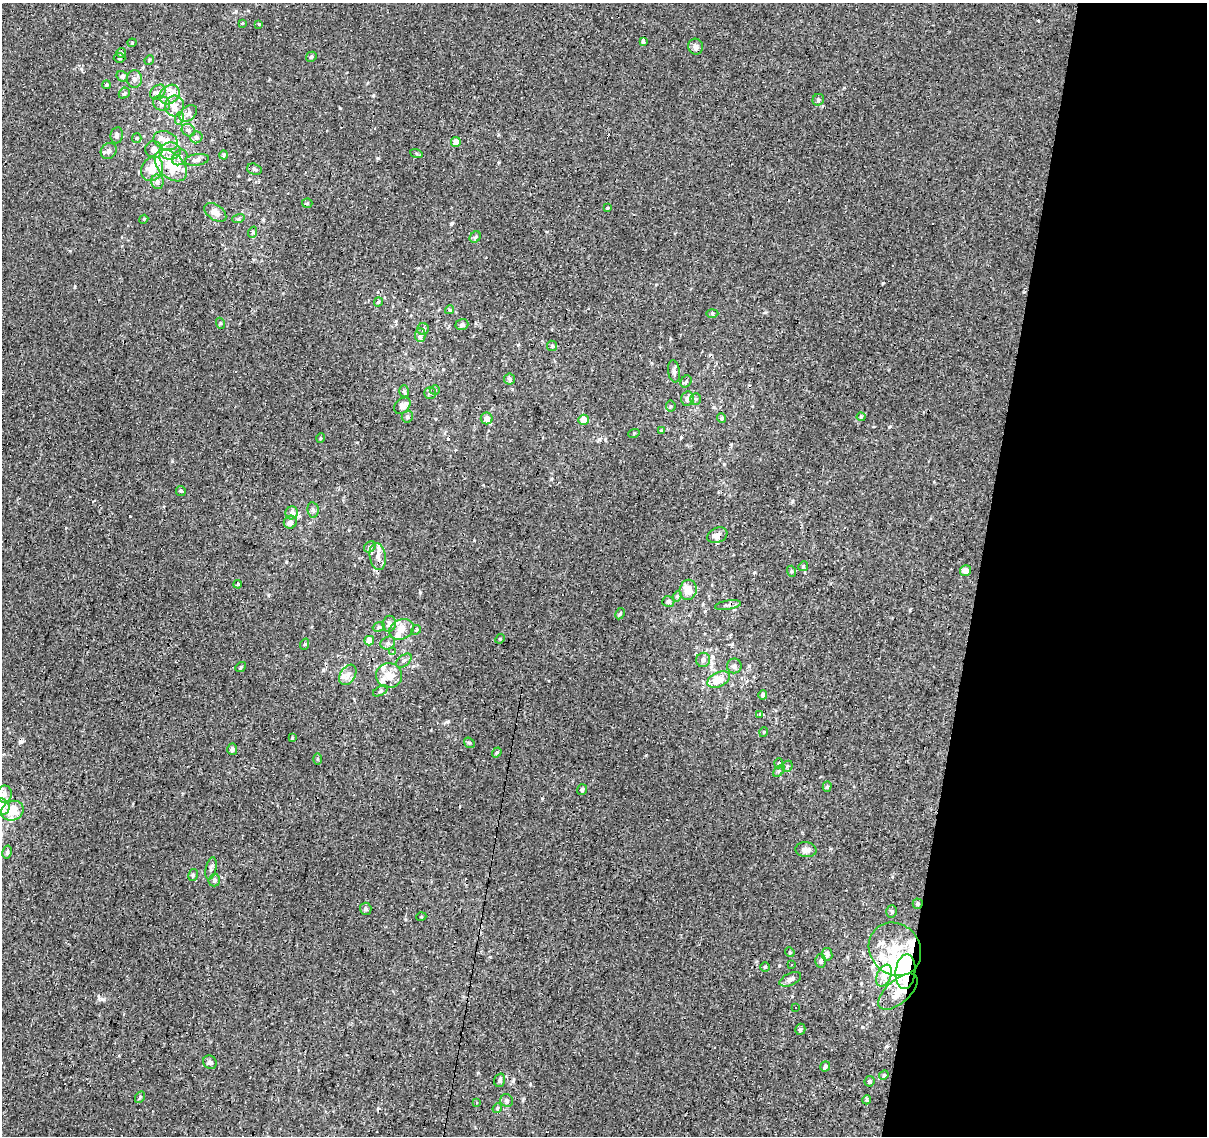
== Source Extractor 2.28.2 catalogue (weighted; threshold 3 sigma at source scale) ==
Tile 8 of 4 x 4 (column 4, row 2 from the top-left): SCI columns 3615-4819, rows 2488-3621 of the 4824 x 5035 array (HDU 1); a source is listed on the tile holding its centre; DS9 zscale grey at full resolution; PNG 1209 x 1138 px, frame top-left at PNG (2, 3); each listed source drawn as its Kron ellipse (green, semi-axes under 4 px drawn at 4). Shown black and unused: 19% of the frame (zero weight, under 3 of 4 exposures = <1% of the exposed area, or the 3 px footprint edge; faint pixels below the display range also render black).
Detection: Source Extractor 2.28.2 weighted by HDU 2 'WHT'; one run over the whole footprint, this tile lists its part. Background -0.00146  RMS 0.0033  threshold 0.0146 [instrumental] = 3 sigma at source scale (4.5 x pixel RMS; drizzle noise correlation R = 1.50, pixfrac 1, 0.0396/0.0396 arcsec/px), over >= 5 px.
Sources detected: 198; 5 inside a brighter object's white glare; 21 cosmic-ray / hot-pixel residue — neither listed nor drawn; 22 inside a brighter listed object's ellipse — not listed separately; the other 150 listed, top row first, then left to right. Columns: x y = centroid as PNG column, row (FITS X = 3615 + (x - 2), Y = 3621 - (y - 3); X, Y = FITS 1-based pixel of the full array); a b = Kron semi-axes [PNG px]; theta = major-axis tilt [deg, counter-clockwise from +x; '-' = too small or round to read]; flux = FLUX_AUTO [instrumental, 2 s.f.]
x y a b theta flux
242 23 4 4 - 0.32
259 24 4 4 - 0.27
643 41 4 3 - 7.6
132 43 4 4 - 0.31
696 47 8 7 - 1.3
121 53 5 4 - 0.58
311 57 5 4 - 0.65
119 58 6 4 1 0.48
149 60 5 4 - 0.35
122 76 6 5 - 0.76
135 79 8 7 - 1.2
106 85 4 4 - 0.52
158 92 8 6 43 1.2
124 93 6 5 - 0.45
169 95 11 9 43 2.8
818 100 6 5 - 0.73
161 103 9 7 -29 1.5
174 106 10 9 - 2.4
188 113 10 6 43 1.6
180 118 6 4 72 0.58
188 130 7 5 -31 0.89
117 135 8 6 81 1.1
196 137 6 5 - 0.78
137 138 5 4 - 0.41
166 141 12 9 -21 3.2
456 142 5 5 - 2.2
154 150 9 8 - 2.2
109 151 8 7 - 1.4
170 151 11 8 0 2.6
416 153 6 4 -20 0.47
224 155 4 3 - 0.35
180 157 9 6 47 1.3
197 160 12 5 9 1.5
171 165 19 12 -44 8.2
152 169 13 10 60 6.4
254 169 7 5 -17 0.68
157 182 7 6 - 1.2
307 203 5 5 - 0.43
607 208 4 4 - 0.36
215 212 12 7 -35 2.4
144 219 4 3 - 0.29
238 219 6 4 17 0.51
253 232 6 3 72 0.49
475 237 6 5 - 0.62
378 302 5 4 - 0.5
450 310 4 4 - 0.37
712 313 6 4 1 0.5
220 323 5 3 - 0.37
462 324 6 5 - 0.86
423 329 6 6 - 0.61
420 335 7 5 89 1
552 346 5 5 - 0.45
674 371 11 6 -80 1.1
510 379 5 5 - 0.98
686 381 6 5 - 0.5
435 390 5 5 - 0.43
404 391 6 4 -72 0.6
430 393 6 6 - 0.7
687 399 7 6 - 1.3
696 399 6 5 - 0.57
402 406 9 7 47 1.7
671 406 5 5 - 0.42
407 417 6 5 - 0.68
861 417 4 4 - 0.39
487 418 6 6 - 2.6
722 418 5 4 - 0.8
584 420 5 5 - 2.9
661 431 4 4 - 0.39
634 433 6 3 19 0.3
321 438 5 3 - 0.29
181 491 5 5 - 0.42
313 510 8 5 -80 0.86
292 513 6 6 - 2
290 522 6 6 - 1.5
717 535 10 7 22 2.1
370 547 6 5 - 0.62
378 556 13 8 -81 2.3
803 566 5 4 - 0.43
965 570 5 5 - 2
791 571 5 3 - 0.37
238 584 4 3 - 0.38
688 590 10 8 78 4.3
677 596 5 4 - 0.49
668 601 6 5 - 0.85
728 605 13 4 9 0.92
620 614 6 4 62 0.51
389 624 8 6 79 1.5
379 627 6 4 22 0.6
401 629 13 9 27 3.1
416 630 5 4 - 0.42
500 639 5 4 - 0.36
369 641 5 5 - 2.4
388 643 7 6 - 1
305 644 5 3 - 0.33
393 652 3 3 - 1.5
703 660 7 7 - 1.1
404 661 9 5 39 0.96
734 666 7 7 - 1.1
241 667 6 4 38 0.44
348 675 11 7 58 1.8
389 676 13 12 - 4.2
719 680 12 7 26 5.2
380 691 8 4 28 0.59
763 695 5 4 - 0.7
759 714 4 3 - 0.92
764 732 5 3 - 0.26
292 738 3 3 - 0.37
469 743 5 5 - 0.46
232 749 5 5 - 0.89
497 752 5 4 - 0.49
317 759 5 3 - 0.35
779 763 5 3 - 0.3
787 766 6 5 - 0.45
779 771 7 4 45 0.57
827 787 5 4 - 0.56
582 790 5 5 - 0.86
4 794 8 8 - 1.8
2 807 8 7 - 3.3
12 811 11 9 24 5.8
806 850 10 7 -7 1.8
7 852 6 4 78 0.72
211 868 11 5 78 1.1
193 875 6 4 79 0.51
214 880 6 5 - 0.96
918 904 5 5 - 0.56
366 909 6 6 - 0.83
892 911 6 5 - 0.59
421 917 5 3 - 0.26
895 949 28 24 -49 15
790 952 5 4 - 0.38
827 954 6 5 - 1.3
821 961 6 5 - 0.83
792 965 3 3 - 1.2
765 967 4 4 - 0.43
905 972 17 10 84 41
884 975 11 7 67 3
790 979 11 6 25 1.2
898 992 24 11 41 5.7
796 1007 3 2 - 0.47
800 1029 6 5 - 0.66
210 1062 7 6 - 0.93
825 1066 5 5 - 0.95
884 1075 5 4 - 0.41
500 1080 7 5 71 1
870 1081 5 5 - 0.72
140 1097 6 4 61 0.52
867 1100 5 4 - 0.55
507 1101 7 6 - 0.82
476 1103 3 3 - 0.76
497 1108 5 4 - 0.43
Overlapping masked pixels (flux is a lower limit): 6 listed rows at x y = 171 165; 717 535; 378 556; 918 904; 905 972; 898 992
Isophote crosses this tile's border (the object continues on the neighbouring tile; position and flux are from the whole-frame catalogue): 1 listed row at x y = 2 807
Unlisted compact peaks at least as high as the median listed source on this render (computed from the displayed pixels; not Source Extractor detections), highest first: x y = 883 283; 102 999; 420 592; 889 427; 340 108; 452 223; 542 798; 268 595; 910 610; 862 1027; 887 1046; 81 69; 681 437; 779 965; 499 162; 478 1073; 792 501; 263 220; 378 1108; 286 562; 474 540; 551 479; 530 1084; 373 96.